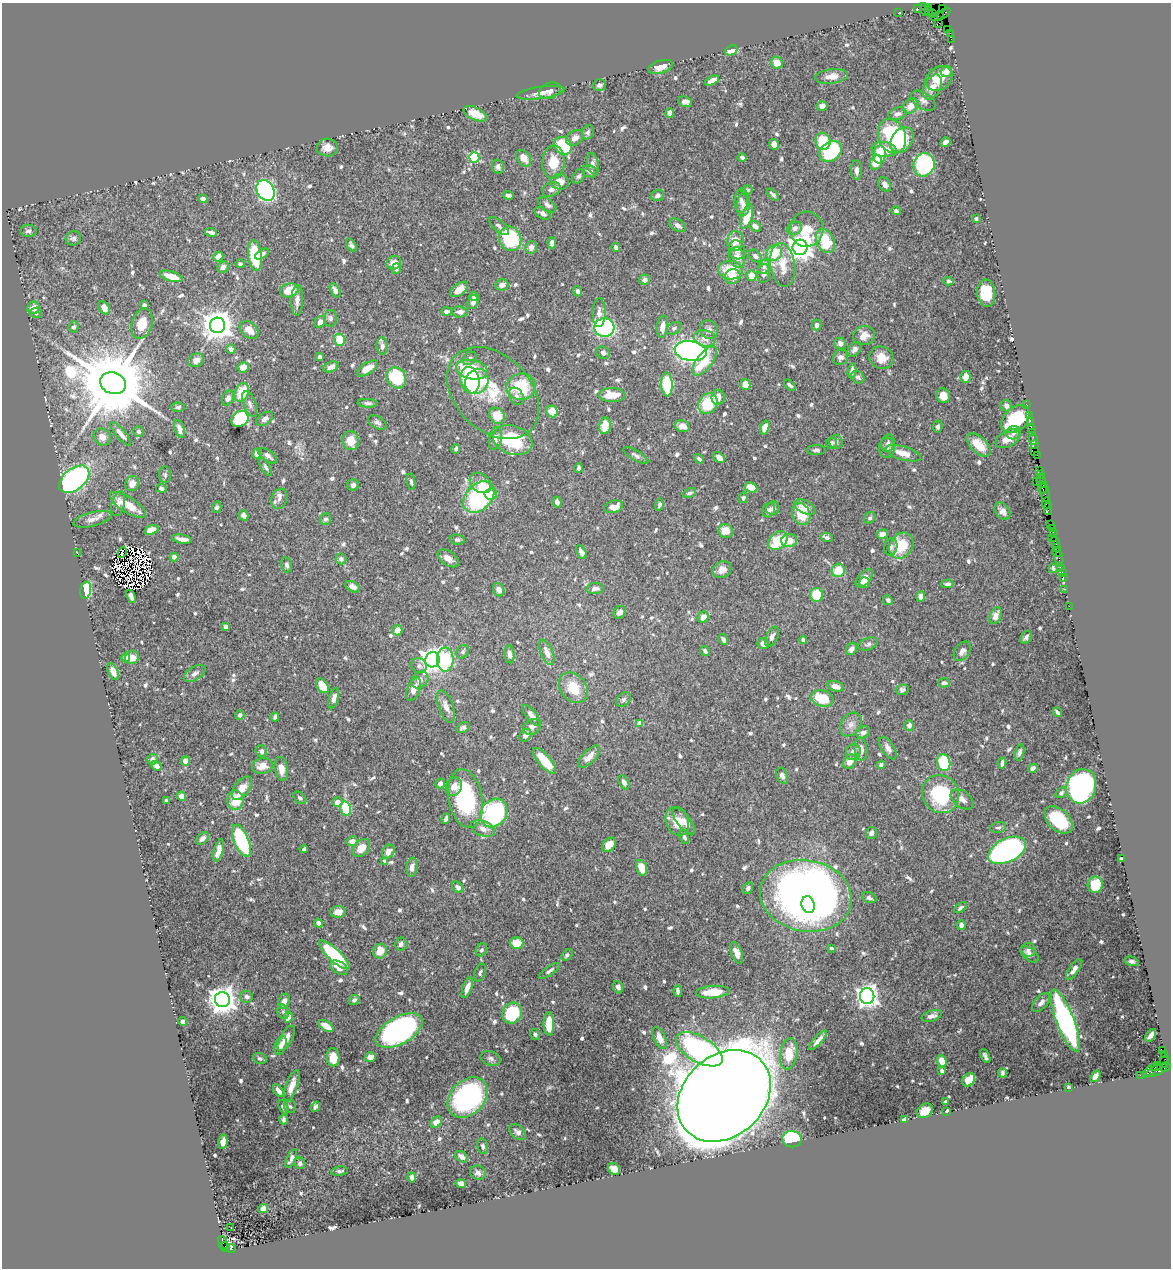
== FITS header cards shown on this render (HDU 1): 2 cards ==
NAXIS1  =                 1169
NAXIS2  =                 1266

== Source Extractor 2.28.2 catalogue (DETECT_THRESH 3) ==
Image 1169 x 1266 px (HDU 1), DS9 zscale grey, 1 PNG px = 1 image px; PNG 1173 x 1270 px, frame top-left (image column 1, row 1266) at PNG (2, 3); each listed source drawn as its Kron ellipse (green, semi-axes under 4 px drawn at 4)
Background 1.12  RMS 0.019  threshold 0.0562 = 3 sigma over >= 5 px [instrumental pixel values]
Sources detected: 754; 7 with non-positive FLUX_AUTO (blend fragments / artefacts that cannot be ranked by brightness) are neither listed nor drawn; of the other 747, the 500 brightest by FLUX_AUTO listed and drawn (247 fainter detections omitted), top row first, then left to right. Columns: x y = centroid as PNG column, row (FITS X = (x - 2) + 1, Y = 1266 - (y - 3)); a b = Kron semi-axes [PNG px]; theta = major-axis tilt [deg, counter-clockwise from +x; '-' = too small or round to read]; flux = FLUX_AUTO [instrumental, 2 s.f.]
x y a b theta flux
928 7 2 2 - 25
917 8 3 3 - 55
943 8 2 2 - 11
925 9 7 2 -75 120
929 11 2 2 - 38
898 13 3 2 - 19
932 14 3 2 - 26
944 14 7 2 40 68
937 16 6 3 22 29
939 23 3 2 - 16
948 29 2 2 - 48
950 34 4 2 - 88
951 39 2 2 - 16
731 50 7 5 20 14
777 63 6 5 - 14
661 67 12 6 18 11
946 72 6 5 - 11
832 76 16 7 7 13
939 78 14 11 34 24
712 81 7 4 26 8.5
599 85 7 5 17 3.3
933 87 13 8 62 12
550 91 11 7 23 5.6
541 93 24 6 8 9.9
923 101 14 8 -33 6.4
685 102 7 5 -22 8.9
822 106 5 5 - 7.3
911 106 9 7 42 13
670 113 5 4 - 7.8
475 114 12 6 -25 19
897 114 9 6 16 5.8
588 132 7 5 68 3.7
892 136 18 13 -70 110
575 138 9 7 37 7.7
902 140 14 10 54 85
823 141 8 7 - 45
945 142 5 4 - 5.5
774 144 5 4 - 17
563 146 9 8 - 73
327 147 10 9 - 12
884 150 12 7 -9 19
831 151 12 9 36 120
879 154 9 6 85 43
474 157 5 5 - 110
742 157 4 3 - 3.2
524 158 9 6 -55 13
553 162 17 11 88 28
876 163 7 6 - 18
593 164 11 6 -78 4.5
924 165 12 10 71 180
498 167 7 6 - 5.7
856 170 10 5 -89 6.7
590 171 8 5 -17 4.2
579 176 8 5 56 3.1
560 182 9 8 - 12
885 184 8 5 -56 6.3
551 189 9 7 23 6
266 190 11 8 -58 350
747 190 6 4 33 3.3
508 195 5 3 - 4.4
657 195 6 5 - 4.9
773 195 7 3 -44 2.9
203 199 4 4 - 5.7
741 200 12 6 86 5.5
743 204 12 6 80 5.7
547 205 10 6 -35 5.6
896 211 5 4 - 3.4
542 213 9 5 -29 5.3
747 216 13 5 73 37
976 219 3 3 - 3.2
678 225 9 5 -33 5.7
499 226 12 5 -43 4.2
755 226 6 5 - 6.2
795 228 7 6 - 6
806 229 17 17 - 30
28 231 8 6 3 4
211 232 6 4 -15 5.7
73 238 8 7 - 3.6
510 239 12 11 - 95
735 241 10 8 80 19
825 241 13 8 -65 50
552 243 5 4 - 6.1
351 245 7 4 -56 3.7
616 247 4 3 - 4.3
800 247 7 7 - 1200
531 248 6 5 - 7.5
737 250 9 8 - 5.6
774 253 8 7 - 37
262 254 8 4 31 5
255 255 16 6 -83 76
755 256 7 5 -44 4.4
218 257 5 4 - 11
737 257 10 7 -78 11
394 263 7 6 - 13
240 264 5 4 - 2.9
783 265 22 12 -81 22
223 267 6 5 - 8.3
764 267 7 5 74 4.4
396 269 5 4 - 5.1
731 270 12 9 -5 36
764 273 9 6 84 6.1
171 276 12 5 -16 18
751 276 5 5 - 19
733 277 8 7 - 12
645 280 5 5 - 6.3
949 281 5 3 - 4.1
502 285 6 5 - 8.5
459 289 10 6 38 12
289 290 9 7 16 26
335 290 7 4 -61 5.2
578 291 5 4 - 3.9
986 293 14 9 -84 34
474 296 4 4 - 5.2
297 300 15 6 87 8.1
473 302 7 5 71 5.9
144 305 4 4 - 3
33 308 6 6 - 9.7
104 308 7 5 -56 9
446 311 5 4 - 3.2
460 312 8 5 -4 6.9
36 313 6 5 - 2.9
599 313 14 6 89 6.5
330 318 8 6 88 4
320 322 6 5 - 8.5
142 324 15 10 74 23
217 325 7 7 - 2100
817 325 5 5 - 4.8
74 327 5 5 - 3.1
663 327 11 5 83 11
604 328 10 9 - 200
674 328 8 5 30 3.3
249 330 10 7 -41 14
709 330 10 8 -54 5.5
864 336 11 9 14 12
705 338 11 8 -14 10
339 340 6 5 - 32
840 343 6 5 - 7
382 346 8 5 -87 5.3
231 349 4 4 - 5.6
855 349 8 6 48 5.7
690 351 16 10 -10 710
603 353 7 6 - 3.8
320 357 4 3 - 4.8
841 357 7 7 - 5.7
470 358 7 6 - 3.9
881 358 12 11 - 15
196 360 8 6 29 6.6
705 361 17 8 52 31
243 367 6 5 - 11
331 367 8 5 23 6.3
367 368 12 5 33 17
472 370 16 9 -11 58
852 371 7 3 80 4.4
858 377 7 5 -38 3.8
965 377 6 5 - 11
396 378 11 9 -61 81
470 380 13 9 -79 99
477 381 13 11 57 55
113 383 13 10 -20 19000
667 384 12 5 -87 67
745 384 5 5 - 12
790 385 7 3 -40 3.2
521 387 14 13 - 57
242 392 10 7 69 33
493 393 53 37 -45 75
612 395 13 7 -2 26
516 396 9 6 -59 4.2
943 396 7 6 - 12
718 397 7 6 - 10
228 398 8 5 65 5.9
368 403 10 4 -2 3.6
250 404 13 6 -69 5.4
708 404 11 9 52 52
1026 404 2 2 - 25
1006 406 6 5 - 5.6
178 407 6 4 -2 2.9
552 411 6 5 - 19
1029 415 2 2 - 56
497 416 8 7 - 24
240 419 9 7 39 98
264 419 9 6 34 4.7
1016 419 16 11 43 72
1030 421 2 2 - 41
377 422 10 6 -31 3.8
605 426 8 5 81 19
682 426 7 5 -15 11
765 427 7 4 71 14
938 427 6 4 79 2.8
1031 428 2 2 - 75
179 429 9 4 -73 7
138 432 5 5 - 3.4
1032 432 2 2 - 43
1013 433 7 6 - 4.3
121 434 15 5 -50 7.1
102 437 9 8 - 8.9
495 438 11 6 77 8
1008 439 13 8 28 13
1033 439 5 3 - 120
513 440 20 14 -20 64
351 441 9 8 - 19
836 442 7 6 - 3.3
831 443 5 5 - 3
888 443 9 6 74 3.9
1034 444 2 2 - 38
979 445 14 8 -42 23
887 448 10 8 -88 4.9
456 449 5 4 - 2.8
816 450 9 5 0 3.5
1035 451 2 2 - 24
257 453 5 4 - 5.2
903 453 18 6 -16 17
636 455 14 5 -31 4.1
1037 455 2 2 - 39
268 456 11 5 -36 5.7
719 458 6 4 -40 6.5
699 459 5 3 - 2.9
265 467 10 4 -61 3.2
579 468 4 3 - 3.3
1039 470 3 2 - 44
1041 474 3 2 - 68
165 475 8 6 -82 3.2
74 479 17 10 39 250
1037 481 2 2 - 5.1
411 482 8 4 -80 2.9
1042 482 6 4 -71 210
480 483 12 8 -40 12
132 484 8 7 - 10
353 485 5 5 - 4.7
751 487 6 5 - 22
161 488 5 4 - 3.1
1042 488 6 3 -84 270
1045 492 9 3 -84 430
689 493 7 4 25 3.1
491 494 6 5 - 10
479 497 18 12 45 190
743 498 5 5 - 3.5
279 499 10 8 69 6.7
557 502 5 4 - 4.7
1046 503 6 3 83 120
118 504 13 6 75 7.6
659 504 6 4 73 3.8
128 505 21 7 -32 26
217 507 6 4 72 3.1
614 507 10 6 16 14
805 507 11 6 -26 10
773 508 7 6 - 4
1048 509 6 2 89 140
769 510 7 6 - 5.1
1002 511 9 6 -54 7
801 514 11 8 -66 36
243 515 5 4 - 4.1
870 518 6 5 - 3.1
92 519 19 7 14 9.1
325 519 6 5 - 3.5
1051 524 3 2 - 47
1052 528 2 2 - 21
151 530 7 4 17 16
726 531 7 7 - 17
1053 532 2 2 - 43
882 534 6 4 9 7.1
1053 537 2 2 - 30
827 538 6 4 -6 2.9
182 539 10 4 -10 8.2
457 540 7 5 -5 2.9
789 540 8 6 11 18
778 541 11 8 45 50
1055 542 6 2 -71 120
901 545 14 11 56 45
891 547 8 6 80 4.4
1056 548 2 2 - 83
122 552 5 2 - 2.8
581 552 7 4 -64 5.5
1057 552 5 3 - 55
77 553 2 2 - 24
174 557 4 4 - 6.4
448 558 12 7 -35 9.5
341 559 5 5 - 4
1059 559 8 2 -82 95
287 565 8 5 -79 3.9
1060 567 3 2 - 44
1053 568 5 4 - 2.9
722 570 10 8 33 9.5
838 570 7 6 - 27
1062 572 3 2 - 21
1063 577 3 2 - 48
864 578 11 6 47 12
864 583 5 5 - 5
948 584 6 4 3 3.6
353 587 7 5 -27 6
595 588 9 5 7 5.8
1065 589 2 2 - 16
86 590 8 5 81 100
499 590 7 5 -64 6.8
817 595 7 6 - 37
131 596 7 4 -68 3.8
921 596 5 4 - 6.9
888 600 5 4 - 3.3
1069 606 2 2 - 18
620 612 7 5 51 6.8
996 616 9 5 66 10
703 617 6 5 - 11
226 627 4 4 - 3.5
397 630 5 5 - 12
772 637 10 5 63 6.3
1026 637 7 5 57 4
723 639 6 4 -60 4.9
803 640 4 4 - 4.1
763 644 6 5 - 8.1
868 644 10 6 20 3.7
851 649 6 5 - 6.8
705 651 5 4 - 3.2
962 651 11 7 54 6.7
463 652 7 5 56 3
547 652 13 6 -67 11
510 654 9 5 -86 6.1
132 657 7 6 - 14
126 658 4 4 - 6.6
445 659 12 8 88 64
433 660 8 7 - 1100
419 666 8 7 - 4.1
113 671 9 5 -66 13
194 673 12 6 34 6.7
420 680 9 7 46 6.4
944 683 6 4 -2 4.1
322 686 8 5 -57 27
835 686 8 5 -14 8.3
573 688 17 13 -50 30
414 689 12 6 68 11
902 690 6 5 - 3.5
334 698 10 5 75 8.1
822 698 11 8 -16 41
623 700 8 6 46 3.5
446 706 17 7 -71 9.6
1057 712 5 3 - 2.9
240 715 5 4 - 3.3
532 715 12 5 -51 8.4
275 717 4 3 - 3.8
639 723 4 4 - 20
851 724 13 9 52 8.9
909 725 5 5 - 5.9
532 727 9 7 29 6.4
463 728 7 5 32 3.4
863 732 7 6 - 5.7
526 735 7 5 50 7.4
888 748 12 6 -58 6
861 749 11 6 -82 9.1
261 751 6 5 - 5
853 752 8 7 - 5.9
1019 752 8 4 74 4.1
589 757 14 6 45 12
152 759 5 5 - 6.2
185 761 5 4 - 7.9
545 761 16 6 -49 29
850 762 8 6 53 11
944 762 8 6 -77 82
1002 763 5 3 - 3.6
881 765 4 4 - 3.4
156 766 6 4 -37 8.4
262 766 10 7 14 14
1033 768 5 4 - 5.7
281 769 12 6 -81 11
782 776 9 5 -67 4.7
624 782 7 4 -61 5.2
440 783 5 4 - 8.6
1081 786 17 14 75 390
454 787 10 7 59 9.6
242 788 14 7 54 15
1061 793 6 4 40 2.9
941 794 19 18 - 97
181 796 4 4 - 9.5
300 798 7 5 -43 3.1
466 799 29 17 -80 130
962 799 13 8 -36 9.4
236 800 10 8 -88 29
166 801 4 3 - 3.4
337 802 5 5 - 8.7
346 808 7 5 -77 49
494 813 15 12 55 250
446 819 5 4 - 4.6
1059 820 17 10 -43 60
677 821 15 11 -69 20
684 821 16 6 -50 10
998 827 8 5 8 3.4
483 829 12 7 -22 10
871 833 6 5 - 3.6
684 837 7 4 -69 3.9
203 838 7 5 42 5.2
241 841 17 7 -67 140
352 841 5 5 - 8.4
609 845 8 5 46 16
361 848 10 7 48 17
304 849 4 3 - 2.8
219 850 11 4 75 10
1007 850 20 11 26 440
388 852 7 5 57 9.6
1122 859 3 3 - 3.2
384 861 4 3 - 4.2
412 867 9 5 83 7.6
641 868 8 5 -73 18
1095 885 8 7 - 38
458 887 6 4 -42 6.2
748 888 6 5 - 3.2
806 896 46 35 -11 1200
869 898 8 5 -19 3.9
808 905 8 6 -71 80
960 908 7 4 36 3
338 912 7 6 - 11
319 923 4 4 - 5
961 925 5 4 - 6
516 943 7 5 -2 22
401 944 6 5 - 4.6
831 948 3 3 - 2.9
481 950 7 5 60 3
1028 950 7 6 - 4.1
380 951 7 6 - 15
737 953 11 5 -68 9.3
1030 954 11 6 -38 5.3
334 955 20 6 -43 110
567 955 6 4 47 2.9
1132 961 7 4 -15 3.6
339 968 10 6 -34 10
1074 969 12 5 54 7.3
549 971 12 4 35 3.9
480 972 9 5 71 3.3
618 987 6 5 - 4.9
467 988 11 4 70 9
678 991 6 3 -88 3.7
713 992 17 6 5 28
867 996 8 7 - 940
246 997 6 6 - 4.3
222 999 7 7 - 1700
354 1000 6 5 - 3.8
284 1001 8 5 67 8.9
1041 1002 11 6 48 6.6
283 1012 7 5 -69 3.3
512 1013 11 9 54 70
932 1016 10 5 17 6.4
288 1017 5 4 - 17
1065 1021 33 9 -69 350
183 1022 4 4 - 6.3
549 1024 12 5 -89 31
326 1026 8 4 -32 18
399 1031 26 13 29 350
535 1034 6 4 -59 3.1
1151 1035 7 4 55 4.2
286 1038 14 6 61 12
659 1038 11 6 -66 11
818 1040 12 4 48 6.6
281 1045 9 5 71 6.8
699 1049 26 12 -30 260
1163 1050 3 3 - 430
789 1054 16 8 80 31
1164 1054 3 2 - 20
985 1056 7 3 -63 3.4
333 1057 9 6 -88 24
370 1057 5 5 - 7.2
491 1058 10 7 -19 4.3
260 1059 7 5 -19 2.9
942 1061 6 4 -71 17
1164 1061 7 3 67 71
1156 1066 5 3 - 67
1166 1067 5 3 - 100
1150 1070 9 3 43 170
1157 1070 11 5 24 280
942 1071 4 3 - 3.5
1003 1073 4 3 - 3
1140 1075 2 2 - 16
1095 1076 6 4 52 4.1
969 1080 7 5 45 23
292 1086 16 6 70 16
1068 1087 3 3 - 2.8
278 1091 7 4 -54 6.8
724 1096 51 40 43 9700
468 1097 23 17 46 240
946 1102 4 3 - 2.9
283 1107 7 4 -66 4.1
290 1107 7 6 - 3.1
315 1107 5 4 - 3.5
925 1111 8 6 35 14
947 1111 4 3 - 4.1
904 1119 4 3 - 3.6
283 1120 5 3 - 2.9
436 1122 6 5 - 13
518 1132 10 6 -43 6.6
792 1139 9 8 - 97
223 1142 7 4 81 7.5
483 1146 8 5 -76 3.5
461 1157 7 4 -36 7.4
291 1159 10 4 66 5.2
300 1163 6 5 - 3.7
614 1169 7 5 -39 12
339 1171 8 4 9 3.7
478 1173 8 7 - 5.7
412 1177 5 4 - 6.2
461 1183 5 4 - 9.3
263 1209 5 4 - 7.7
231 1227 3 2 - 3.6
223 1243 7 3 -75 210
225 1247 5 4 - 180
231 1248 5 3 - 110
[247 fainter detections neither listed nor drawn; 7 non-positive-flux detections neither listed nor drawn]